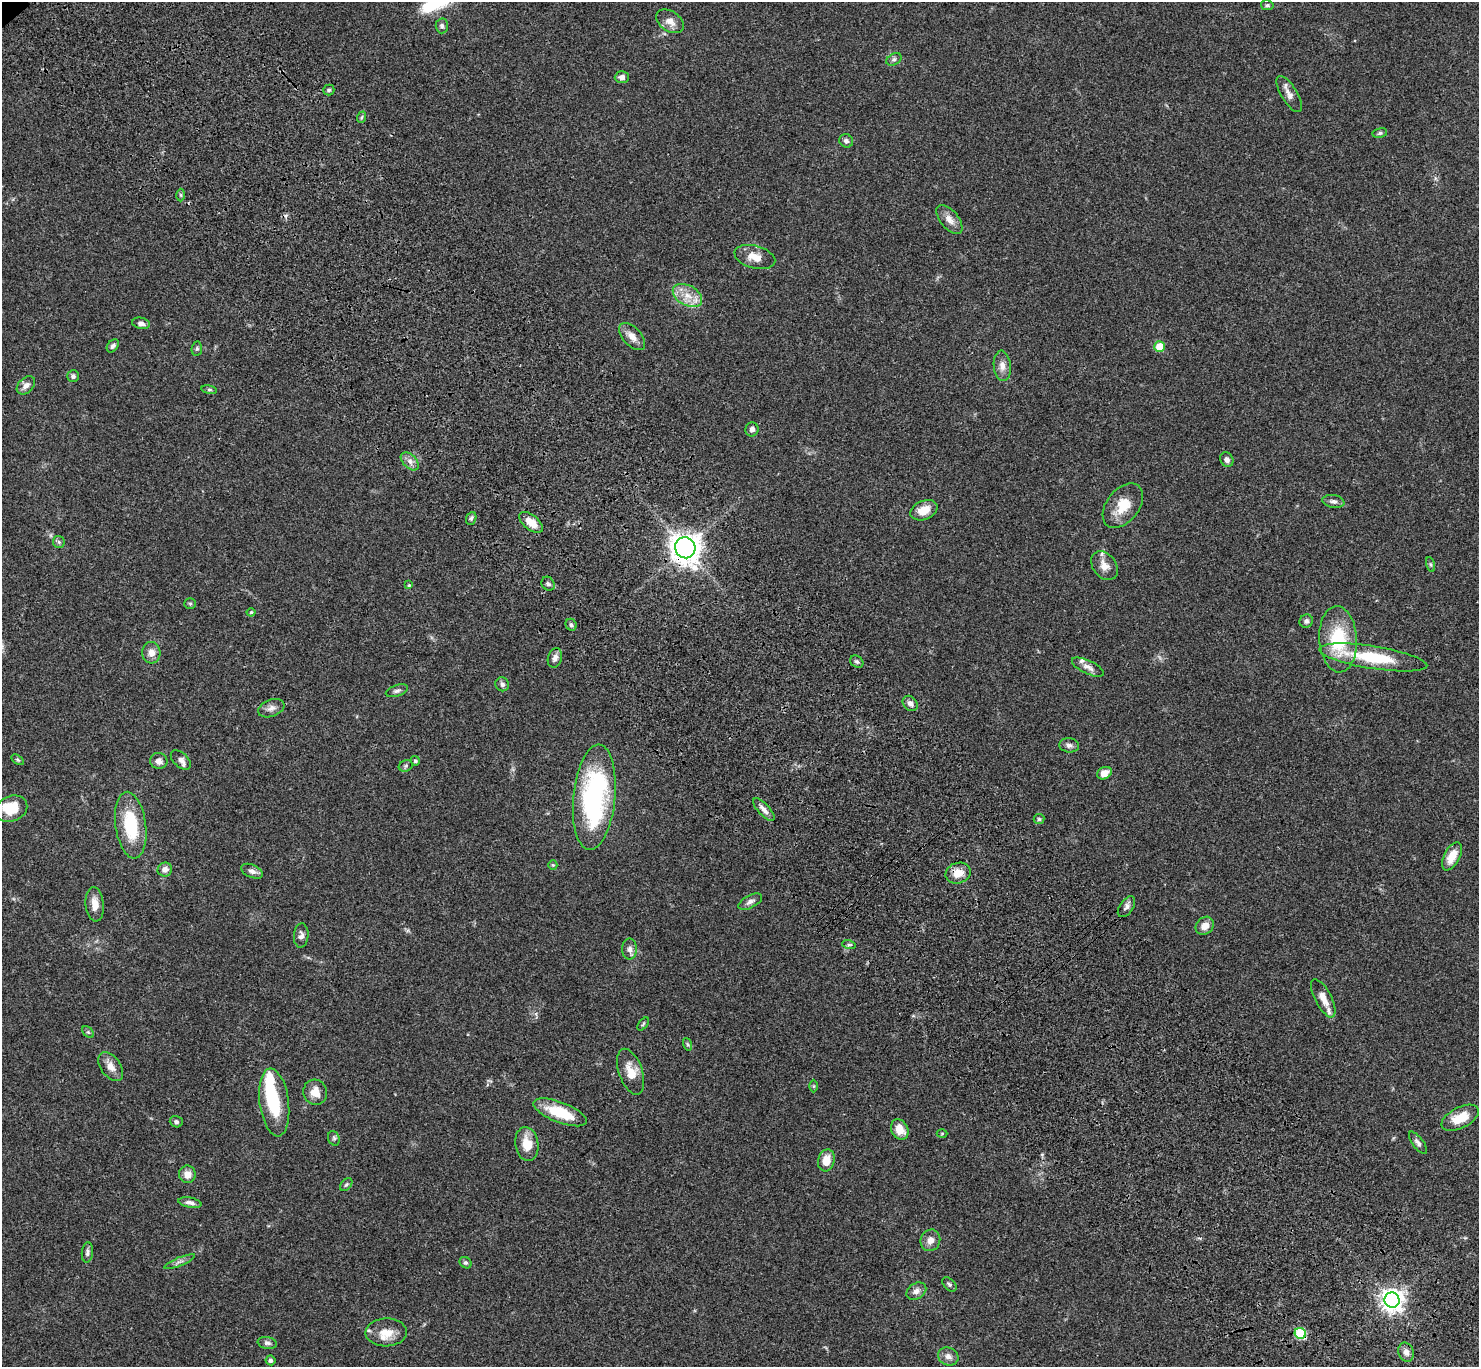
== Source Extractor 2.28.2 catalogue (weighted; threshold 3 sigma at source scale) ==
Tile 6 of 4 x 4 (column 2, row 2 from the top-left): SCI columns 1580-3056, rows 3117-4481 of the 6109 x 6091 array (HDU 1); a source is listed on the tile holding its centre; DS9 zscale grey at full resolution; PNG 1481 x 1369 px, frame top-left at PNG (2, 2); each listed source drawn as its Kron ellipse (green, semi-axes under 4 px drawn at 4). Shown black and unused: <1% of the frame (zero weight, under 3 of 4 exposures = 6% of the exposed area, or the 3 px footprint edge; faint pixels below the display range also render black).
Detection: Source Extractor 2.28.2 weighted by HDU 2 'WHT'; one run over the whole footprint, this tile lists its part. Background 0.0461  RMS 0.0052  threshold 0.0232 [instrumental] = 3 sigma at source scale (4.5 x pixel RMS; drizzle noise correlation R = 1.50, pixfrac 1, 0.05/0.05 arcsec/px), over >= 5 px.
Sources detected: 114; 1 inside a brighter object's white glare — neither listed nor drawn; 4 inside a brighter listed object's ellipse — not listed separately; the other 109 listed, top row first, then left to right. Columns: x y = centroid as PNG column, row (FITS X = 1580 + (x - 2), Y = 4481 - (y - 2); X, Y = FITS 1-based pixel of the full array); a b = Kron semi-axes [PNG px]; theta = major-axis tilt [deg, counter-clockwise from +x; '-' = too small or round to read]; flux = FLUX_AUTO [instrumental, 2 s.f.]
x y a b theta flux
1267 5 6 5 - 1
670 21 15 10 -33 4.3
442 26 7 6 - 1.4
894 59 8 5 29 1.3
622 77 7 6 - 2.3
329 90 5 5 - 0.87
1289 94 20 8 -59 3.6
362 117 6 3 70 0.66
1380 133 7 5 11 0.94
846 141 7 6 - 1.6
181 195 6 4 -89 0.71
949 219 17 9 -51 3.9
755 257 21 11 -15 6
687 295 16 10 -29 6.8
141 323 9 5 -11 2.2
632 336 16 9 -47 4
113 346 7 5 51 1.3
1160 347 5 5 - 11
197 349 7 5 83 0.86
1002 366 15 8 -84 3.5
73 376 6 5 - 1.3
26 385 11 7 43 2.5
209 390 8 4 -8 0.81
752 429 7 6 - 1.8
1227 460 7 6 - 2
410 461 11 6 -45 2.5
1333 501 11 6 -9 1.9
1123 506 25 16 52 11
924 510 14 9 23 6.8
471 518 6 5 - 0.94
531 522 14 7 -39 6.1
59 542 6 5 - 1
685 548 10 10 - 570
1431 565 8 3 -71 0.76
1104 566 16 11 -52 4.5
548 584 7 6 - 1.2
409 585 4 4 - 0.52
190 604 5 5 - 0.68
251 612 4 4 - 0.62
1306 621 7 6 - 1.4
571 625 6 5 - 1.2
1338 639 33 19 -87 27
151 653 10 9 - 3.7
1373 657 54 11 -9 28
555 658 10 7 74 2.4
857 662 7 5 -36 1
1088 667 17 6 -25 3
502 684 7 6 - 1.4
397 691 11 5 18 1.5
910 703 8 6 -47 1.8
271 708 14 8 21 2.7
1069 745 10 7 -6 1.7
18 760 7 4 -31 0.73
181 760 12 7 -42 2.4
159 761 8 8 - 2.9
415 761 5 4 - 0.79
406 766 7 5 23 0.93
1104 773 8 6 27 4.3
594 797 53 21 84 85
11 809 16 12 23 12
764 810 14 5 -47 2.8
1039 819 5 5 - 0.88
131 825 33 15 -82 23
1452 856 15 8 63 7
553 865 5 4 - 0.53
165 870 7 7 - 2.5
252 871 11 6 -22 2.4
958 873 13 10 15 6.4
750 902 13 6 28 2.1
95 904 17 9 -84 5
1126 907 12 6 55 1.9
1205 926 10 8 43 3.9
301 936 12 7 85 2
849 945 7 4 -18 0.85
630 949 10 7 90 2.2
1323 998 21 8 -63 5.3
643 1024 7 4 53 0.71
88 1032 7 4 -45 0.81
687 1044 6 4 -70 0.75
111 1066 16 10 -55 4.3
631 1072 24 12 -71 7.5
814 1086 6 4 -90 0.62
315 1092 13 11 -67 5.3
274 1102 34 14 -82 23
560 1112 28 10 -21 19
1460 1118 20 10 27 9.9
176 1122 7 5 -19 1.3
900 1129 11 8 -62 6.1
942 1133 5 3 - 0.45
334 1138 7 5 -69 1
1418 1143 13 5 -53 1.8
527 1144 17 11 -80 8.1
826 1160 11 8 75 6.9
187 1174 9 8 - 4
346 1184 7 5 47 0.95
190 1203 12 5 -10 2.2
930 1240 11 9 66 3.4
87 1252 10 5 85 1.5
179 1262 16 2 22 1.3
466 1263 6 5 - 1
949 1284 8 5 -45 1.2
916 1291 11 8 33 2.6
1392 1300 8 7 - 360
386 1332 20 14 2 8.3
1300 1333 6 5 - 30
267 1343 9 6 -10 1.3
1406 1352 9 7 -70 2.7
948 1356 10 8 -24 2.7
271 1360 5 5 - 1.1
Overlapping masked pixels (flux is a lower limit): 2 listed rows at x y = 685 548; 1300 1333